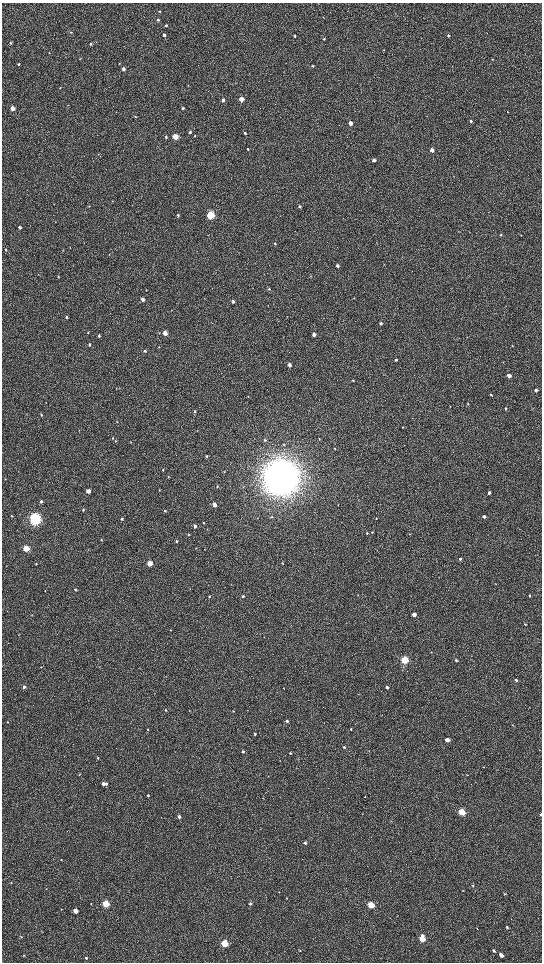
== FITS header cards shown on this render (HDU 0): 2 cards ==
NAXIS1  =                 1080 / length of data axis 1
NAXIS2  =                 1920 / length of data axis 2

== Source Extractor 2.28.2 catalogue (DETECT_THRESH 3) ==
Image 1080 x 1920 px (HDU 0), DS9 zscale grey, zoomed out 1/2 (1 PNG px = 2 x 2 image px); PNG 544 x 964 px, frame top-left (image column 1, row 1919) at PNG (2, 3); no overlay
Background 540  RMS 41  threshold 124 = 3 sigma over >= 5 px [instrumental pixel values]
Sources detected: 186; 6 cannot appear on this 1/2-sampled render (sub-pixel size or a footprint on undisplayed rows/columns) and are not listed; the other 180 listed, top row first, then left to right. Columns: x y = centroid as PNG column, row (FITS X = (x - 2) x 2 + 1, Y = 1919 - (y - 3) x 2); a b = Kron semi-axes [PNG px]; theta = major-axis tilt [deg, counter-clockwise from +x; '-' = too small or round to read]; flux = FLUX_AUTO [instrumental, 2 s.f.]
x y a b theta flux
160 11 3 2 - 7.1e+03
323 17 3 2 - 2.9e+03
158 20 3 3 - 7.3e+03
166 25 3 3 - 6.6e+03
71 32 3 3 - 7.2e+03
164 35 3 3 - 2.4e+04
294 36 2 2 - 9.8e+03
448 36 3 3 - 6.2e+03
324 39 3 3 - 6.3e+03
10 43 4 3 - 9.5e+03
90 44 3 3 - 9.8e+03
80 59 3 2 - 4.0e+03
492 59 3 2 - 4.0e+03
119 63 2 2 - 2.8e+03
19 64 3 2 - 8.4e+03
313 66 3 2 - 7.1e+03
123 69 3 3 - 3.0e+04
188 85 3 2 - 2.8e+03
60 88 3 2 - 3.1e+03
241 99 3 3 - 1.4e+05
223 100 3 3 - 2.4e+04
12 108 3 3 - 1.0e+05
183 108 3 3 - 1.1e+04
508 112 3 2 - 2.2e+03
135 116 3 2 - 3.9e+03
471 121 3 3 - 1.1e+04
350 123 3 3 - 9.4e+04
190 132 3 3 - 1.2e+04
245 133 3 2 - 1.3e+04
194 136 3 3 - 5.6e+03
166 137 3 3 - 9.9e+03
175 137 3 3 - 2.6e+05
248 149 3 3 - 8.3e+03
432 150 3 3 - 5.9e+04
374 160 3 3 - 2.9e+04
112 201 3 2 - 2.6e+03
299 206 3 3 - 1.1e+04
178 215 3 3 - 1.1e+04
210 215 4 3 - 8.5e+05
20 227 3 3 - 1.8e+04
501 234 4 3 - 7.4e+03
275 243 3 3 - 9.2e+03
6 249 3 2 - 5.2e+03
109 254 3 2 - 2.4e+03
337 266 3 3 - 2.6e+04
58 276 4 2 - 5.5e+03
311 276 3 2 - 4.1e+03
269 289 3 3 - 6.8e+03
146 290 3 2 - 3.1e+03
142 299 3 3 - 3.6e+04
233 301 3 3 - 2.8e+04
268 305 3 2 - 3.0e+03
66 317 3 3 - 1.1e+04
381 323 3 3 - 2.0e+04
88 333 3 3 - 4.8e+03
165 333 3 3 - 1.1e+05
314 334 3 3 - 3.1e+04
99 336 3 3 - 1.1e+04
89 344 3 2 - 9.5e+03
512 346 3 2 - 4.1e+03
159 347 2 2 - 3.4e+03
145 351 3 3 - 1.1e+04
396 360 3 3 - 1.3e+04
289 365 3 3 - 4.8e+04
509 375 3 3 - 3.5e+04
353 380 3 2 - 4.7e+03
536 390 3 2 - 2.2e+04
491 394 3 3 - 1.1e+04
248 396 3 2 - 3.8e+03
468 404 3 3 - 5.1e+03
506 408 3 3 - 9.0e+03
194 411 4 3 - 9.8e+03
41 415 3 3 - 5.9e+03
117 421 3 2 - 4.3e+03
403 427 3 3 - 4.7e+03
79 430 3 2 - 3.4e+03
112 438 3 2 - 5.4e+03
319 439 3 2 - 3.3e+03
265 440 4 3 - 1.0e+04
334 448 3 2 - 4.2e+03
206 456 4 3 - 8.1e+03
163 470 3 2 - 4.9e+03
224 471 3 2 - 3.2e+03
168 477 3 3 - 4.6e+03
281 477 14 13 - 1.9e+07
217 486 3 3 - 6.5e+03
88 491 3 3 - 7.4e+04
489 493 3 3 - 2.4e+04
41 501 3 3 - 1.5e+04
214 505 3 3 - 6.0e+04
83 510 3 3 - 9.1e+03
165 511 3 3 - 1.1e+04
12 516 4 3 - 7.8e+03
484 516 3 2 - 2.8e+04
272 517 3 3 - 6.2e+03
376 518 3 2 - 4.4e+03
35 519 5 4 - 2.4e+06
121 519 3 3 - 1.2e+04
203 523 3 2 - 3.3e+03
195 526 3 3 - 2.1e+04
372 532 3 2 - 6.1e+03
367 533 3 2 - 5.1e+03
188 534 3 2 - 4.4e+03
409 534 3 2 - 4.0e+03
101 540 3 2 - 5.2e+03
177 541 3 3 - 1.3e+04
26 548 3 3 - 4.0e+05
196 548 2 2 - 3.4e+03
204 549 3 2 - 3.4e+03
460 559 3 3 - 1.0e+04
150 563 3 3 - 1.7e+05
282 563 3 3 - 5.0e+03
36 564 3 2 - 4.7e+03
75 590 3 3 - 8.9e+03
45 591 3 2 - 2.6e+03
209 596 3 3 - 7.7e+03
243 596 4 3 - 1.5e+04
529 596 3 2 - 7.2e+03
7 611 3 2 - 3.0e+03
414 614 3 3 - 6.4e+04
32 615 3 2 - 2.8e+03
525 624 3 2 - 6.9e+03
171 630 3 2 - 4.8e+03
431 652 3 2 - 3.0e+03
404 660 3 3 - 8.0e+05
456 660 3 3 - 1.0e+04
41 667 2 2 - 2.9e+03
516 680 3 2 - 2.0e+04
24 687 3 3 - 2.3e+04
387 687 3 3 - 1.5e+04
284 688 3 2 - 2.8e+03
165 710 3 3 - 4.9e+03
189 711 2 2 - 3.5e+03
233 711 3 2 - 5.4e+03
287 721 3 3 - 2.0e+04
8 722 2 2 - 3.2e+03
148 729 2 2 - 4.5e+03
351 729 3 2 - 6.5e+03
255 734 3 3 - 1.1e+04
447 740 3 3 - 7.0e+04
344 747 3 3 - 1.5e+04
243 752 3 3 - 1.6e+04
290 753 3 2 - 7.3e+03
98 758 3 3 - 6.3e+03
484 767 2 2 - 2.2e+03
79 775 3 2 - 4.1e+03
467 775 3 2 - 2.9e+03
268 776 3 2 - 3.2e+03
103 784 3 3 - 4.4e+04
106 784 3 3 - 1.4e+04
148 795 3 2 - 1.0e+04
365 797 2 2 - 4.9e+03
263 798 3 2 - 2.4e+03
462 812 3 3 - 4.2e+05
541 814 3 2 - 1.1e+04
179 816 3 3 - 3.0e+04
305 843 3 3 - 1.8e+04
61 860 2 2 - 3.2e+03
11 883 3 2 - 3.9e+03
473 886 3 2 - 5.1e+03
46 889 3 2 - 3.8e+03
463 890 3 2 - 3.4e+03
279 892 2 2 - 3.3e+03
504 894 3 2 - 5.5e+03
286 898 3 2 - 3.1e+03
91 903 3 2 - 4.3e+03
106 904 3 3 - 4.5e+05
250 904 3 3 - 1.5e+04
371 905 3 3 - 3.8e+05
75 911 3 3 - 1.2e+05
507 927 3 3 - 1.1e+04
477 928 3 1 - 2.9e+03
21 937 4 2 - 4.1e+03
422 938 4 3 - 2.5e+05
224 943 3 3 - 5.4e+05
300 950 3 3 - 4.7e+03
494 951 4 3 - 1.2e+04
24 955 3 3 - 5.4e+03
501 955 4 3 - 6.7e+04
86 958 3 3 - 7.5e+03
At the frame edge (FLAGS 8, measured only in part): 1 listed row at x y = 541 814
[6 sub-pixel or undisplayed-footprint detections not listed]